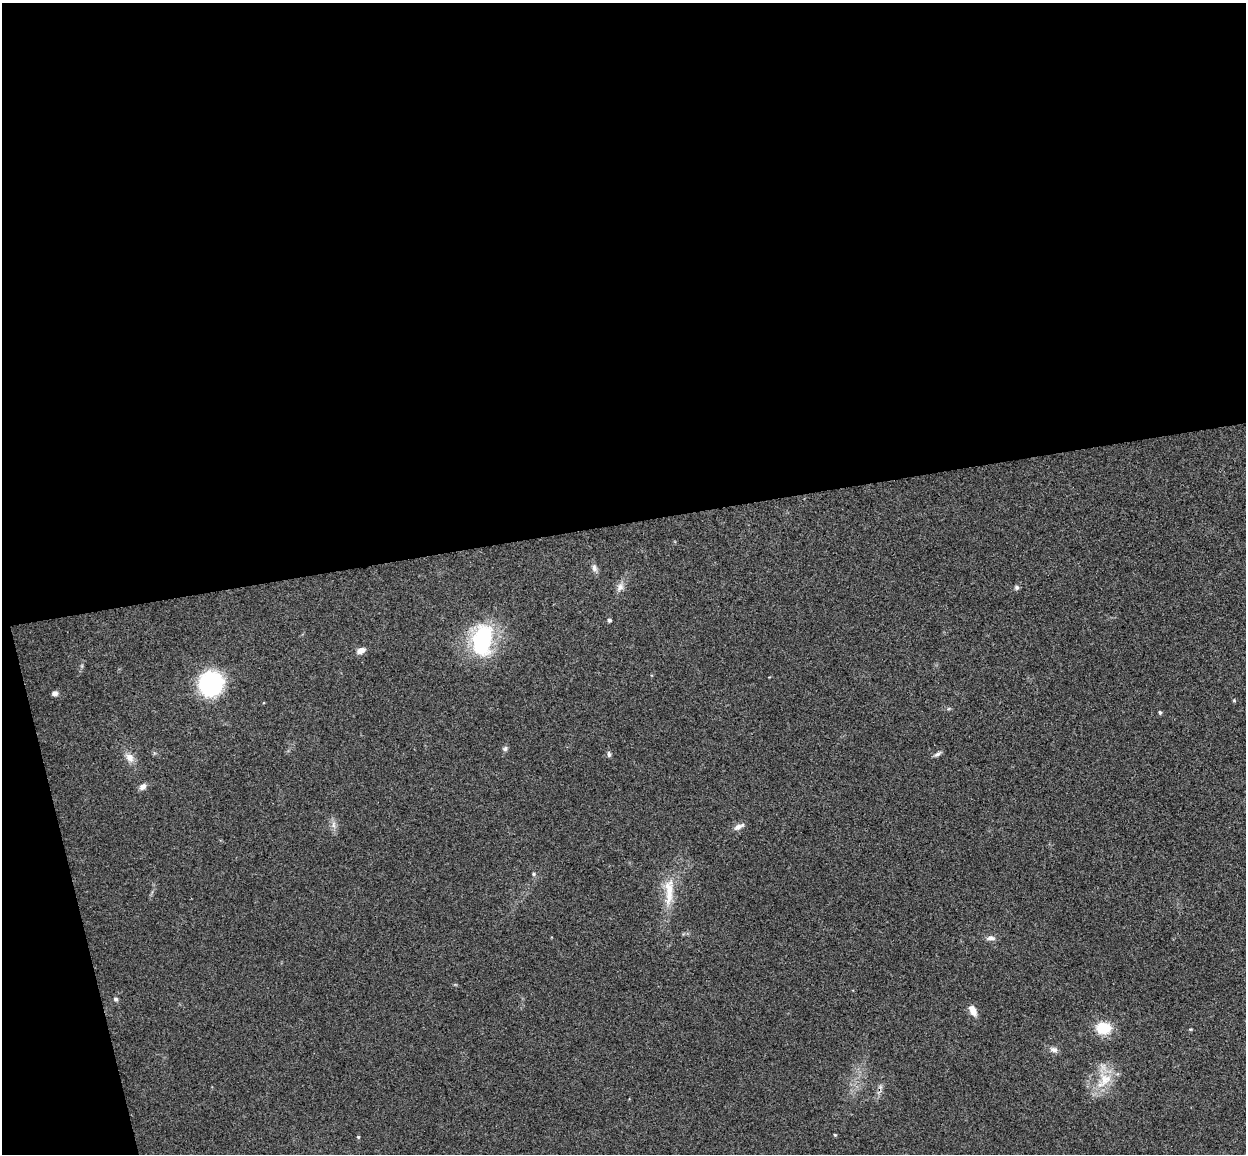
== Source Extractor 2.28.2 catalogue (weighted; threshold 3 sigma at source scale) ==
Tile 1 of 4 x 4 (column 1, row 1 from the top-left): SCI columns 58-1301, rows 3609-4760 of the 5088 x 5029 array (HDU 1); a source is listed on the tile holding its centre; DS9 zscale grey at full resolution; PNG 1248 x 1156 px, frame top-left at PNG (2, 3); no overlay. Shown black and unused: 48% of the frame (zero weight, under 3 of 4 exposures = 6% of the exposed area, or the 3 px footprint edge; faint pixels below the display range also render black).
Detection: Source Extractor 2.28.2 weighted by HDU 2 'WHT'; one run over the whole footprint, this tile lists its part. Background 0.0709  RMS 0.0075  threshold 0.0339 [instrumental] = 3 sigma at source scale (4.5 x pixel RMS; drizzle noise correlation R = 1.50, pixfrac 1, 0.05/0.05 arcsec/px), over >= 5 px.
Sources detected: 29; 1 cosmic-ray / hot-pixel residue — not listed; the other 28 listed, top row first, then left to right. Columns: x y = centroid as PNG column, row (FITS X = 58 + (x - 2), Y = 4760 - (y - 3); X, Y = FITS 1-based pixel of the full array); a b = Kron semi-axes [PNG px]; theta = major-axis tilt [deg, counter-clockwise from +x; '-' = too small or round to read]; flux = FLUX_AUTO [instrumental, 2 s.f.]
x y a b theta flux
594 568 12 7 -63 3.1
620 587 13 8 61 4.5
1017 587 6 6 - 1.7
609 620 4 4 - 1.8
482 640 34 21 85 71
361 651 11 7 22 4.6
211 684 18 16 68 100
55 693 7 6 - 2.6
1234 701 5 4 - 0.81
1160 712 4 4 - 1.3
505 749 8 6 43 1.8
609 754 8 5 -82 1.6
937 754 10 5 33 2.2
129 757 12 9 -59 6.2
143 787 9 7 38 3.5
333 825 10 5 90 3
739 827 14 6 24 3.9
534 874 5 4 - 1.1
669 891 45 12 88 20
990 938 13 6 -1 3.3
116 999 6 5 - 1.5
973 1010 13 7 -63 7.2
1103 1028 15 11 -5 22
1190 1029 5 3 - 0.74
1054 1050 12 7 -21 3.3
1105 1079 22 20 47 21
835 1135 4 4 - 0.88
358 1137 4 4 - 0.86